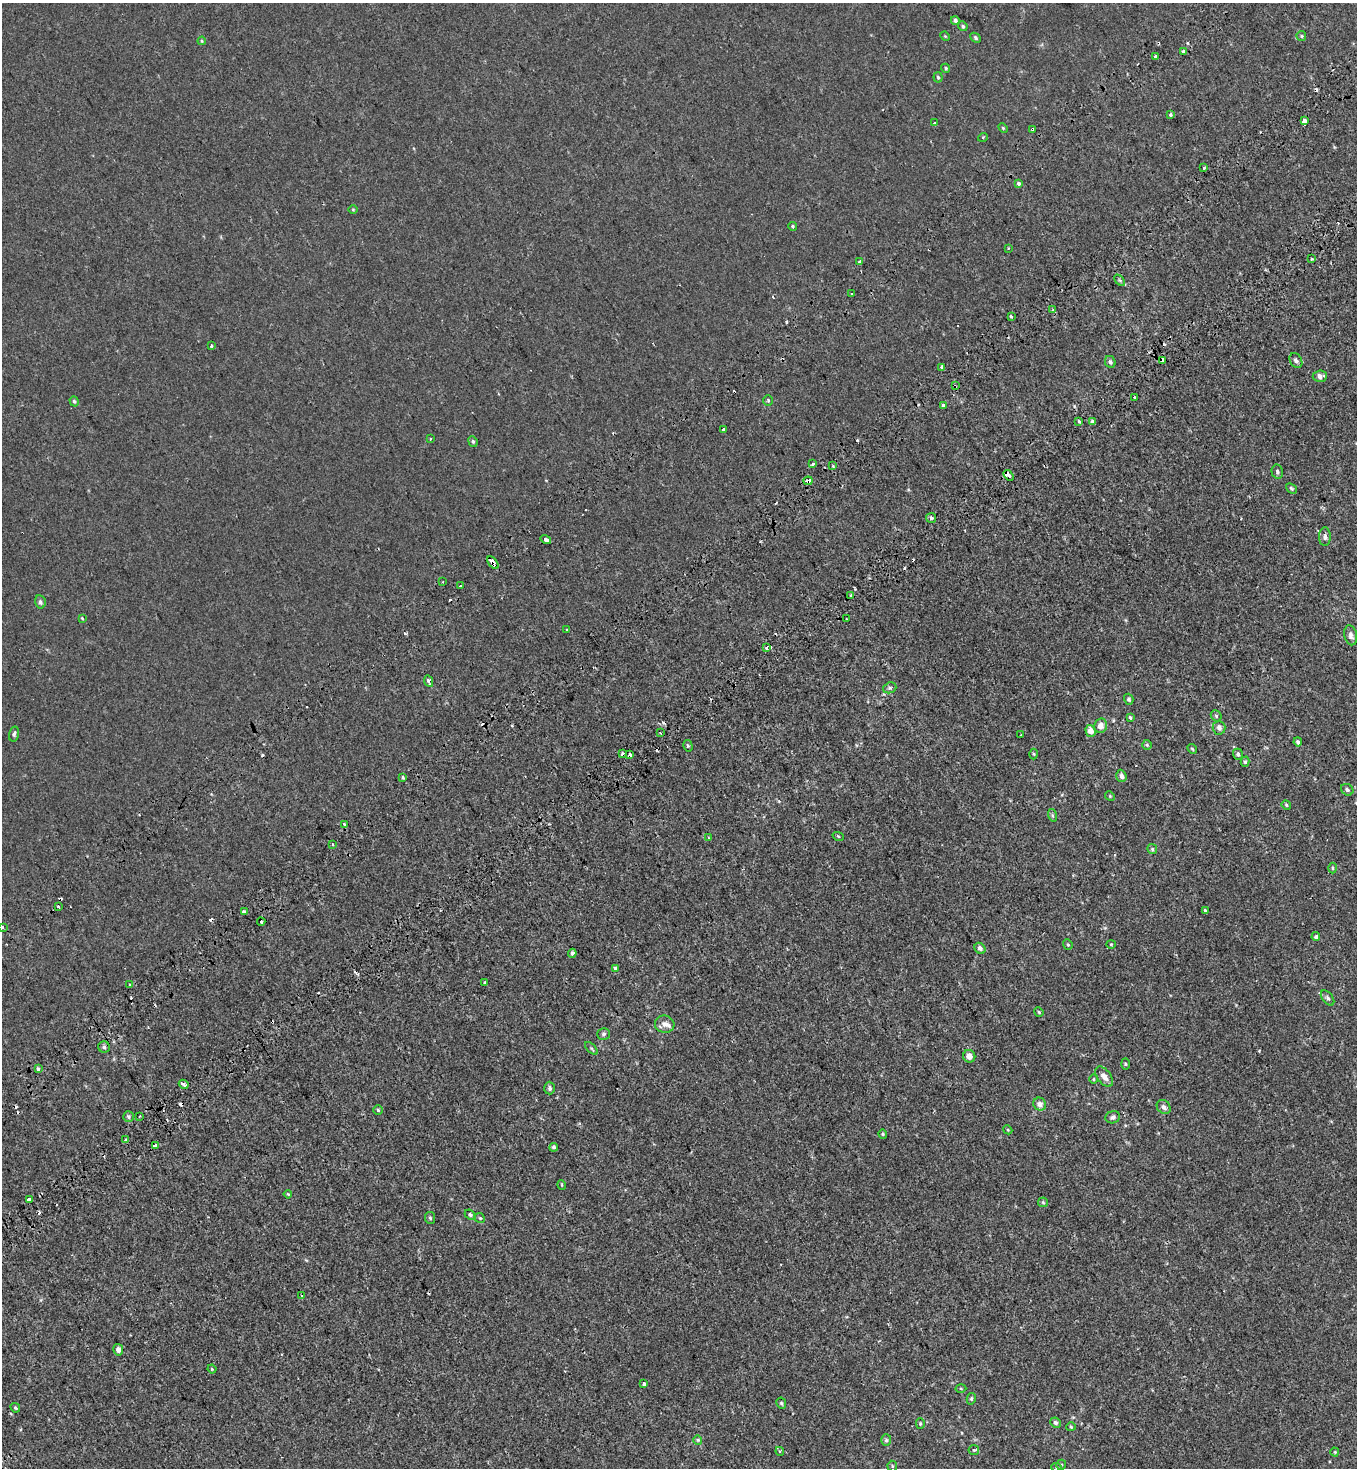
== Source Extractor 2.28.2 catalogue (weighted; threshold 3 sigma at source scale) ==
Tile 10 of 4 x 4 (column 2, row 3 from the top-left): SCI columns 1720-3074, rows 1712-3177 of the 6216 x 6288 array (HDU 1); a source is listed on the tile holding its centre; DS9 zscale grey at full resolution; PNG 1359 x 1470 px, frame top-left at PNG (2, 3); each listed source drawn as its Kron ellipse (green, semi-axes under 4 px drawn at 4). Shown black and unused: <1% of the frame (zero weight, under 2 of 3 exposures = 11% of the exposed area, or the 3 px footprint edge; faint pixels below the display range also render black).
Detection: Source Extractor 2.28.2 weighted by HDU 2 'WHT'; one run over the whole footprint, this tile lists its part. Background 2.39e-04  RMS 0.0033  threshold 0.015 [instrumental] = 3 sigma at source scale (4.5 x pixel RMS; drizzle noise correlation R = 1.50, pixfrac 1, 0.0396/0.0396 arcsec/px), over >= 5 px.
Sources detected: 192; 35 cosmic-ray / hot-pixel residue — neither listed nor drawn; the other 157 listed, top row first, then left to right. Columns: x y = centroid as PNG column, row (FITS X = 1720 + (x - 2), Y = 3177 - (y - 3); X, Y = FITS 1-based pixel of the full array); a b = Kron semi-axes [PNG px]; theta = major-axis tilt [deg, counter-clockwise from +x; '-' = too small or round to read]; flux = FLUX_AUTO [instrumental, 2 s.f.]
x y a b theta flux
955 20 4 4 - 1
963 26 5 4 - 0.5
945 36 5 4 - 0.29
1301 36 5 4 - 0.43
975 38 6 4 -43 0.54
202 41 4 4 - 0.3
1183 51 3 3 - 1.3
1155 57 3 3 - 4.7
946 68 5 4 - 0.47
938 77 5 4 - 0.46
1171 115 3 3 - 1.6
1305 121 4 3 - 4.5
935 123 3 3 - 0.63
1003 128 5 3 - 0.33
1032 129 4 3 - 1.4
983 137 5 3 - 0.31
1204 168 3 3 - 0.33
1018 183 3 3 - 1.6
353 209 5 3 - 0.25
793 226 4 4 - 0.43
1008 248 3 3 - 0.34
1312 259 3 2 - 0.4
860 261 4 3 - 1.2
1120 280 7 4 -46 0.48
852 294 3 3 - 0.73
1053 310 4 3 - 0.33
1011 317 3 3 - 1
212 346 3 3 - 0.31
1162 360 4 3 - 2.1
1296 361 8 5 -59 0.99
1110 362 6 5 - 0.63
941 367 4 2 - 0.62
1320 376 7 5 5 1.4
955 386 3 3 - 0.28
1134 397 3 2 - 0.33
768 400 5 4 - 0.44
74 401 5 4 - 0.53
944 406 3 3 - 1.5
1079 421 3 2 - 0.55
1092 422 3 3 - 6.6
724 429 3 3 - 1
430 439 3 2 - 0.25
473 441 5 4 - 0.5
813 464 4 3 - 1.3
833 466 4 4 - 0.34
1277 472 7 5 -76 0.8
1008 475 6 3 -55 21
808 481 4 3 - 5.2
1291 489 6 4 -40 0.47
931 518 5 4 - 0.58
1325 537 9 6 90 1.1
546 539 6 3 -33 3.5
493 563 7 3 -51 6.8
443 582 3 2 - 0.31
461 586 3 3 - 1.3
851 595 4 4 - 0.41
40 602 6 5 - 0.86
82 618 4 3 - 0.25
846 619 2 2 - 0.33
566 630 3 3 - 0.63
1351 635 10 6 -77 1.3
766 648 3 3 - 0.59
429 681 6 3 -64 1.4
890 688 7 5 21 0.67
1129 699 5 4 - 0.6
1216 716 6 5 - 0.47
1130 718 3 3 - 2.3
1100 726 7 6 - 2.7
1219 728 7 6 - 1.3
1090 731 6 5 - 2.9
660 733 3 3 - 0.46
14 734 7 5 76 0.62
1021 735 3 2 - 0.23
1298 742 4 3 - 0.64
1147 745 5 5 - 0.48
688 746 6 4 -74 0.49
1192 749 5 4 - 0.37
623 754 3 3 - 0.69
1034 754 5 3 - 0.31
1238 754 6 5 - 0.75
630 755 3 3 - 2
1245 762 5 4 - 0.53
1121 776 6 5 - 1.2
402 777 3 3 - 1.4
1347 790 6 5 - 0.71
1110 796 5 4 - 0.34
1286 805 5 4 - 0.34
1052 815 6 4 -72 0.42
344 824 3 3 - 0.93
838 836 6 3 -18 0.31
708 837 3 3 - 0.31
333 844 3 3 - 2
1152 849 5 5 - 0.44
1333 868 5 3 - 0.39
58 907 3 3 - 0.97
1205 911 4 3 - 2.5
244 912 4 3 - 1.1
261 922 4 3 - 0.86
2 927 3 3 - 1.5
1316 937 4 4 - 0.55
1068 944 5 4 - 0.42
1111 944 4 4 - 0.3
980 948 6 5 - 1
572 953 4 3 - 0.89
615 968 4 3 - 1.2
485 983 3 3 - 1.3
130 985 4 3 - 0.35
1328 998 9 5 -52 0.68
1039 1012 5 4 - 0.36
665 1024 10 8 -14 1.9
603 1034 6 5 - 0.7
104 1047 6 5 - 0.59
591 1048 8 4 -45 0.45
969 1056 6 6 - 2.4
1125 1064 5 3 - 0.34
38 1069 3 3 - 2
1104 1077 11 6 -53 2.3
1093 1079 5 3 - 0.29
184 1084 5 3 - 4.2
550 1088 6 5 - 0.78
1040 1104 7 6 - 1.5
1164 1107 8 6 -47 1.1
378 1110 5 4 - 0.41
139 1116 3 2 - 0.35
128 1117 5 5 - 0.52
1113 1117 7 6 - 0.95
1008 1130 4 3 - 0.29
883 1134 4 4 - 0.35
125 1140 3 2 - 0.74
155 1145 4 3 - 1.7
554 1147 4 4 - 0.73
562 1185 5 3 - 0.29
288 1194 4 3 - 0.3
29 1199 4 3 - 9.2
1043 1202 5 5 - 0.41
470 1215 5 4 - 0.59
430 1218 6 5 - 0.49
480 1218 5 4 - 0.44
302 1296 3 2 - 0.33
118 1350 6 5 - 1.5
212 1369 4 3 - 0.36
644 1384 4 3 - 5.5
961 1388 5 3 - 0.33
971 1399 6 4 77 0.5
781 1403 6 4 -64 0.42
15 1408 5 4 - 0.42
1055 1423 5 5 - 0.84
920 1424 5 4 - 0.39
1071 1427 4 4 - 0.34
698 1440 4 4 - 0.35
886 1440 6 5 - 0.56
974 1450 5 5 - 0.46
780 1451 4 4 - 0.42
1335 1452 4 4 - 0.29
1061 1465 5 5 - 0.42
892 1466 5 5 - 0.42
1057 1468 5 3 - 0.34
Overlapping masked pixels (flux is a lower limit): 8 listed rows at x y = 1032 129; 1162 360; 955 386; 1008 475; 808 481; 493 563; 630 755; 244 912
Isophote crosses this tile's border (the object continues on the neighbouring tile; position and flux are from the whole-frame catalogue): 1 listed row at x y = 2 927